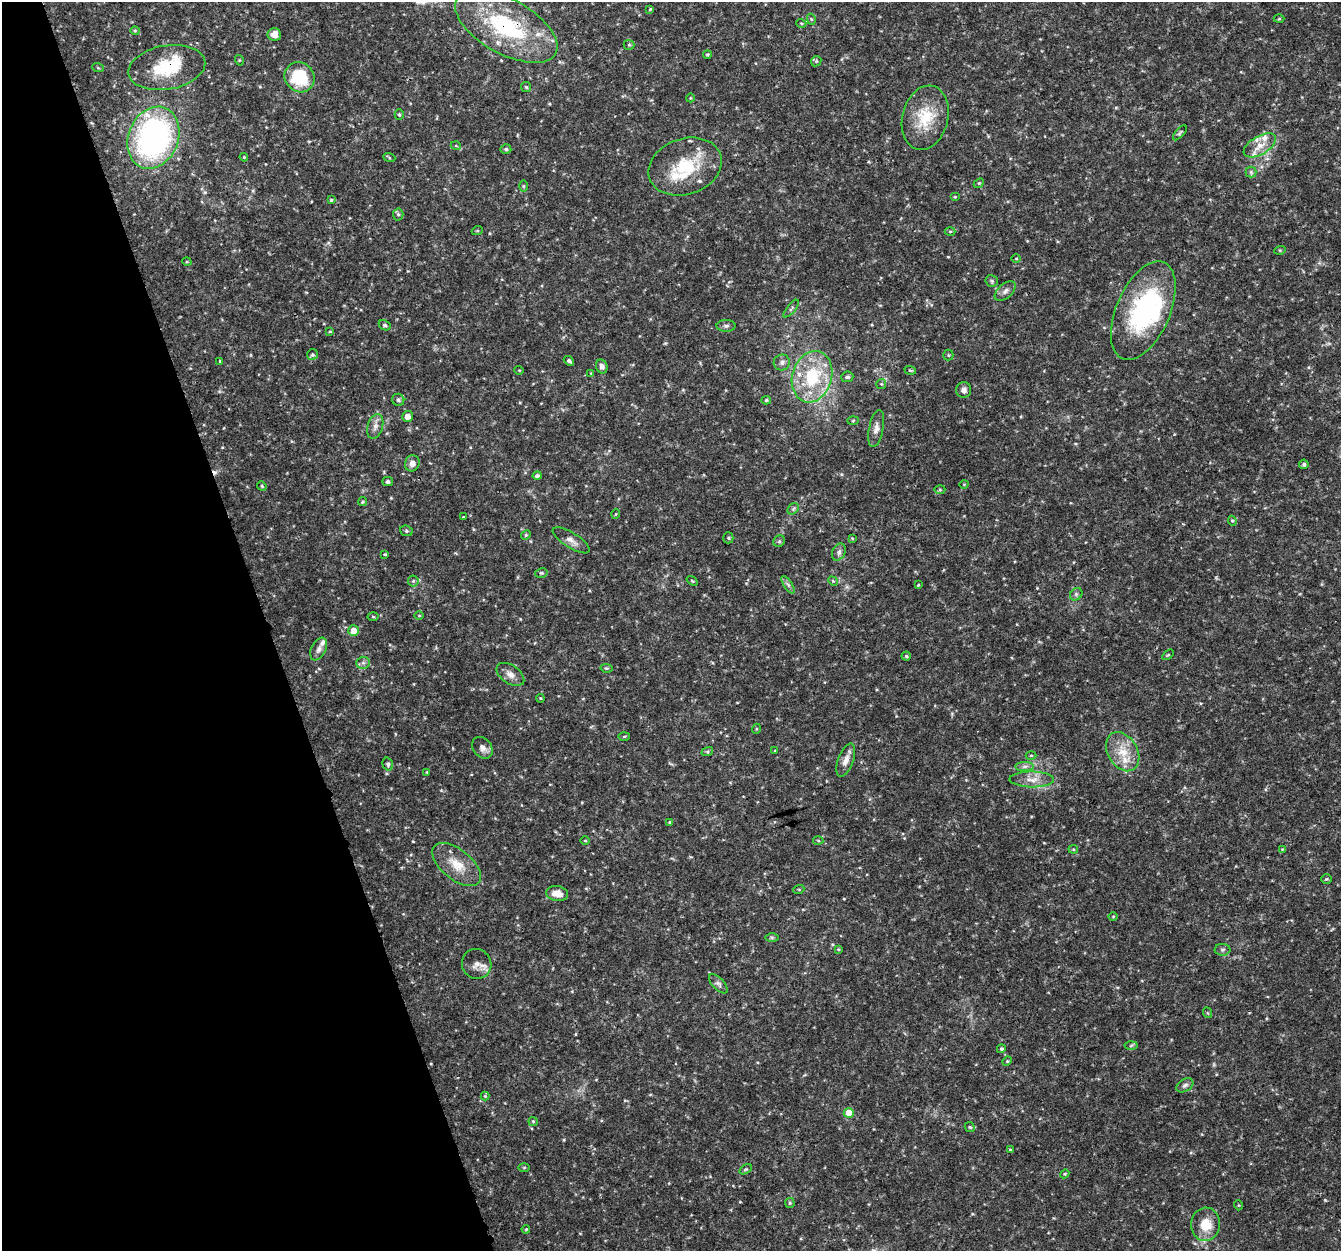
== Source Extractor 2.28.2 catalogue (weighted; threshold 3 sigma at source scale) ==
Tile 5 of 4 x 4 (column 1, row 2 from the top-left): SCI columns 5-1343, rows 2618-3866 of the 5362 x 5182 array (HDU 1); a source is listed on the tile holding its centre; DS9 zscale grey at full resolution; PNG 1343 x 1253 px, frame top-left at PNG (2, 2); each listed source drawn as its Kron ellipse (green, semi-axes under 4 px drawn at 4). Shown black and unused: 20% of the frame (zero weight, under 3 of 4 exposures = <1% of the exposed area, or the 3 px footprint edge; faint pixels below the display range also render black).
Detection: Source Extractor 2.28.2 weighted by HDU 2 'WHT'; one run over the whole footprint, this tile lists its part. Background 0.0314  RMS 0.0037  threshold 0.0167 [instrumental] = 3 sigma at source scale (4.5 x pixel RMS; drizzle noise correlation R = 1.50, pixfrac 1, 0.0396/0.0396 arcsec/px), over >= 5 px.
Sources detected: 157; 2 inside a brighter object's white glare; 1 cosmic-ray / hot-pixel residue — neither listed nor drawn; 10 inside a brighter listed object's ellipse — not listed separately; the other 144 listed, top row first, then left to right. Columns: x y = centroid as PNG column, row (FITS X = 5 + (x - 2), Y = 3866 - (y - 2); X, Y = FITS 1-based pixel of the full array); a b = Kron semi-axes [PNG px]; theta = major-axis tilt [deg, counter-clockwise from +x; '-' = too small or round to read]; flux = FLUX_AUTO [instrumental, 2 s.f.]
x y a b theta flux
650 9 4 4 - 0.4
811 19 5 3 - 0.39
1279 19 5 3 - 0.35
801 23 5 3 - 0.34
506 26 56 27 -29 40
135 31 4 4 - 0.41
274 34 7 6 - 2.8
629 45 5 5 - 0.52
707 55 4 3 - 0.42
239 60 5 3 - 0.32
816 61 5 4 - 0.5
167 67 39 22 10 19
98 68 6 3 -19 0.39
300 77 15 14 - 18
526 87 5 5 - 0.53
690 98 4 3 - 0.28
399 114 5 4 - 0.53
925 118 32 23 76 14
1180 133 9 3 48 0.56
153 138 32 25 67 96
1260 145 18 9 30 4.4
456 146 5 3 - 0.33
506 149 5 4 - 0.74
244 157 4 3 - 0.33
389 157 6 4 -20 0.43
685 167 37 28 19 20
1251 172 5 5 - 0.7
979 183 5 4 - 0.43
523 186 6 4 89 0.44
955 197 5 3 - 0.31
331 200 4 4 - 0.47
398 214 6 5 - 0.64
477 231 5 3 - 0.37
950 231 5 3 - 0.42
1280 250 6 3 17 0.38
1016 258 5 3 - 0.33
187 262 5 3 - 0.35
992 281 6 5 - 0.72
1005 291 12 7 41 1.7
791 309 11 3 50 0.65
1143 311 53 26 66 50
385 325 6 4 -27 0.77
726 326 9 6 0 1
330 331 4 3 - 0.36
312 355 6 5 - 0.71
948 355 5 5 - 0.52
220 361 4 3 - 0.4
569 361 6 3 -40 0.93
782 362 8 7 - 1.5
602 366 7 5 -70 1.3
519 370 5 3 - 0.28
910 370 6 4 -17 0.48
591 373 4 4 - 0.3
812 377 26 19 73 23
847 377 6 5 - 0.82
881 384 5 5 - 0.44
964 390 8 7 - 1.7
398 400 6 6 - 0.77
766 400 5 4 - 0.62
407 416 5 5 - 2.3
853 421 5 3 - 0.36
375 426 13 7 73 2
876 429 19 7 79 2.4
412 463 8 7 - 2
1304 464 5 4 - 0.78
537 476 4 4 - 0.82
388 482 5 4 - 0.98
964 484 4 3 - 0.28
262 486 5 4 - 0.39
940 490 5 3 - 0.38
363 502 5 4 - 0.43
793 509 6 5 - 0.69
616 514 5 3 - 0.28
463 517 3 2 - 0.28
1232 521 5 4 - 0.49
406 531 6 5 - 0.66
526 535 5 4 - 0.5
728 538 5 5 - 0.56
852 538 4 3 - 0.3
571 540 21 7 -32 2.5
779 541 6 5 - 0.59
839 552 9 6 64 1.2
385 554 3 3 - 0.33
541 573 6 5 - 0.66
413 581 5 5 - 0.6
692 581 6 3 -37 0.35
833 581 5 4 - 0.41
788 585 10 4 -56 1
918 585 4 2 - 0.32
1076 594 7 5 45 0.82
419 615 5 3 - 0.32
373 617 5 3 - 0.4
354 631 5 5 - 4.1
319 649 12 7 64 1.8
1168 655 6 3 36 0.44
906 656 4 4 - 0.52
363 663 6 6 - 0.97
606 668 6 4 -10 0.51
510 674 15 9 -34 2.5
540 698 4 3 - 0.36
756 729 5 3 - 0.32
624 736 5 3 - 0.42
482 748 12 9 -51 2.1
775 751 3 2 - 0.27
707 752 6 4 18 0.49
1123 752 21 14 -59 8
1031 755 5 3 - 0.36
846 760 17 7 70 2.9
388 764 7 5 -73 0.86
1025 766 9 4 1 1.1
427 772 4 3 - 0.31
1032 779 22 8 -1 4.1
670 822 4 3 - 0.36
585 841 5 3 - 0.35
818 841 5 3 - 0.35
1073 849 4 4 - 0.43
1282 849 4 4 - 0.29
457 865 29 15 -39 7.9
1326 879 5 4 - 0.49
799 889 5 3 - 0.39
557 894 11 7 -10 3.6
1113 916 5 3 - 0.32
772 937 7 4 0 0.63
838 949 4 3 - 0.37
1222 950 8 6 2 0.85
477 964 15 14 - 3.2
718 984 12 6 -46 1.3
1208 1013 5 3 - 0.35
1131 1045 6 4 3 0.6
1001 1049 4 4 - 0.63
1007 1061 5 4 - 0.41
1185 1085 9 6 32 1.1
485 1096 4 4 - 0.37
849 1113 5 5 - 9
533 1121 4 4 - 0.44
970 1127 5 4 - 0.48
1010 1149 4 3 - 0.28
524 1167 6 4 1 0.39
746 1169 7 4 30 0.46
1065 1174 5 4 - 0.39
790 1203 5 4 - 0.46
1238 1205 5 3 - 0.3
1205 1224 17 14 86 7.3
526 1229 4 3 - 0.3
Overlapping masked pixels (flux is a lower limit): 2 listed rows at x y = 506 26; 167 67
Isophote crosses this tile's border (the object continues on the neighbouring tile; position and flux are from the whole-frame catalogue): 1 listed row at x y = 506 26